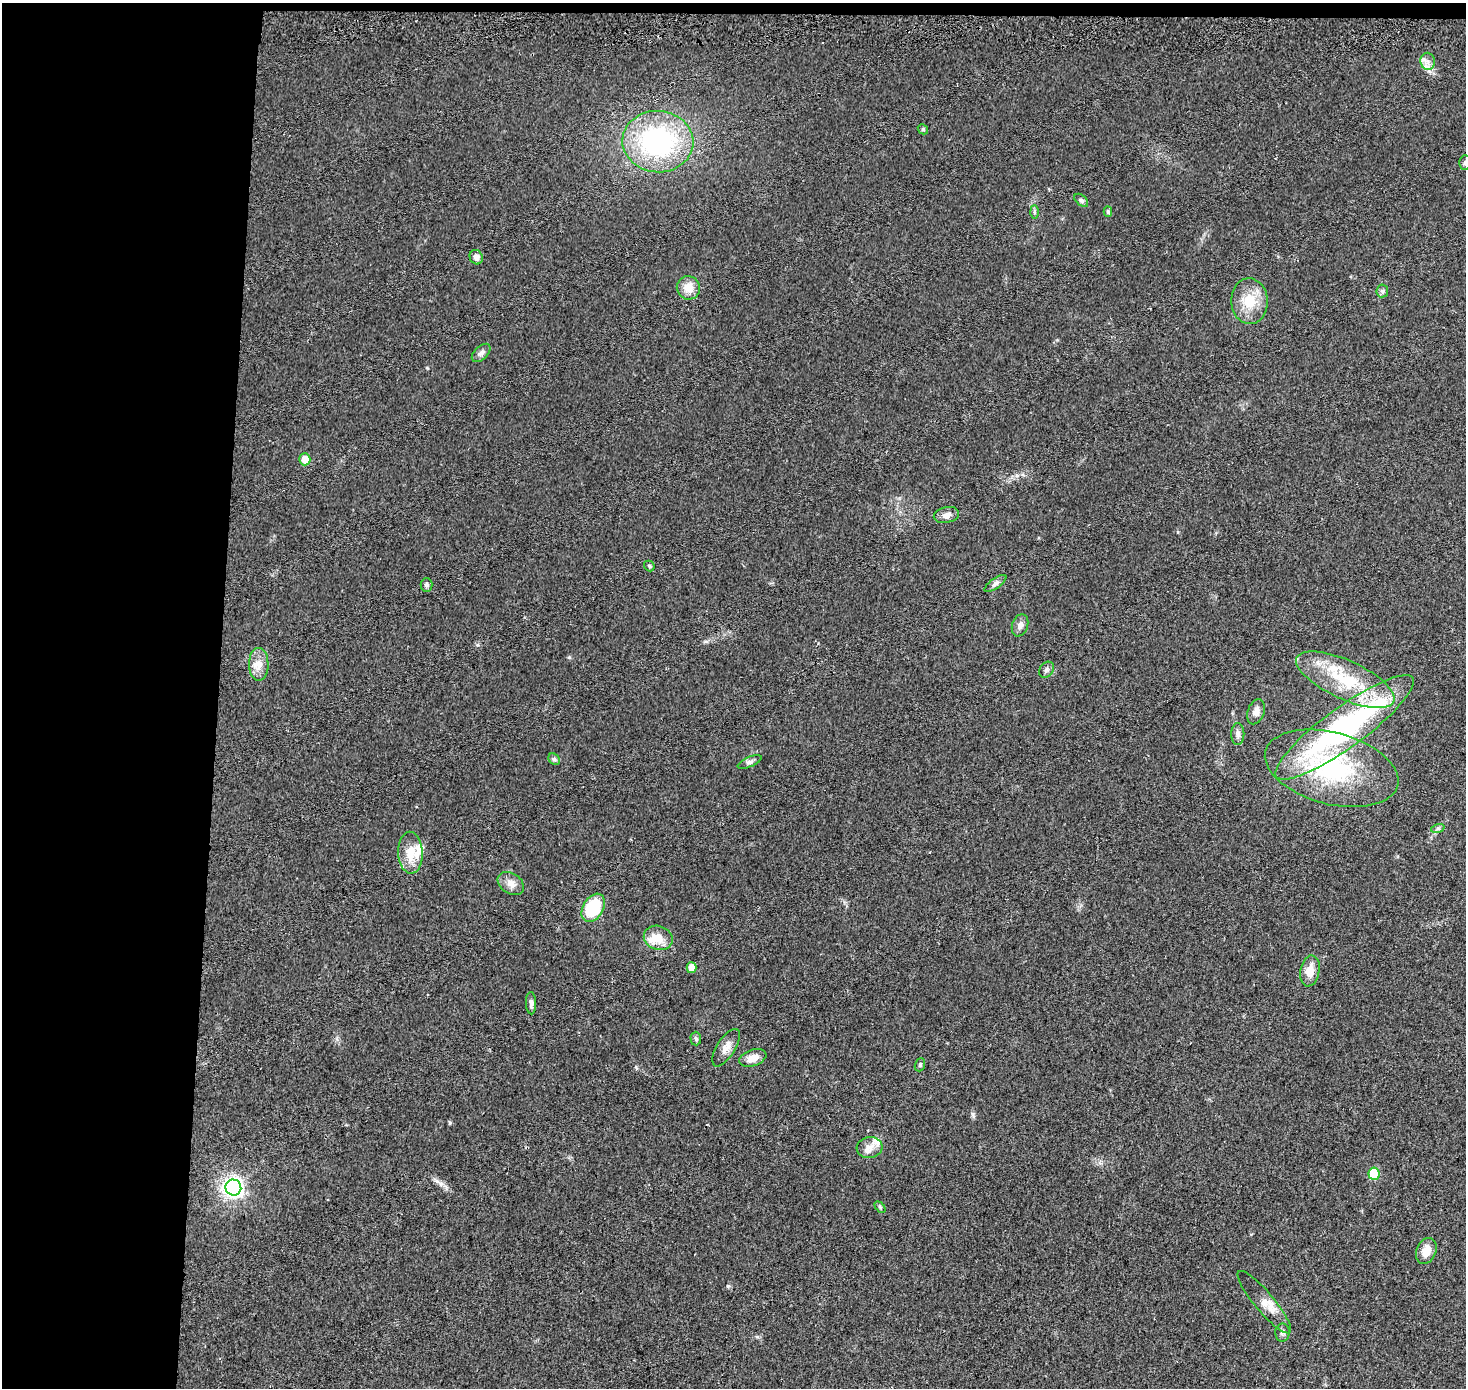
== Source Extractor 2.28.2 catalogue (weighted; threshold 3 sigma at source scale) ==
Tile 1 of 3 x 3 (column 1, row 1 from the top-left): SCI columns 9-1472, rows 3061-4446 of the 4401 x 4707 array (HDU 1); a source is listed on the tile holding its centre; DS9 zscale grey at full resolution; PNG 1468 x 1390 px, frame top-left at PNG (2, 3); each listed source drawn as its Kron ellipse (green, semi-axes under 4 px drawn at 4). Shown black and unused: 16% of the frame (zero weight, under 2 of 3 exposures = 2% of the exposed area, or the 3 px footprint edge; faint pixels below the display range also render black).
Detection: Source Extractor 2.28.2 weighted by HDU 2 'WHT'; one run over the whole footprint, this tile lists its part. Background 0.0468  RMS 0.0074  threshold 0.0335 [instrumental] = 3 sigma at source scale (4.5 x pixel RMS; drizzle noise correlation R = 1.50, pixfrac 1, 0.0396/0.0396 arcsec/px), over >= 5 px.
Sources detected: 51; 5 inside a brighter listed object's ellipse — not listed separately; the other 46 listed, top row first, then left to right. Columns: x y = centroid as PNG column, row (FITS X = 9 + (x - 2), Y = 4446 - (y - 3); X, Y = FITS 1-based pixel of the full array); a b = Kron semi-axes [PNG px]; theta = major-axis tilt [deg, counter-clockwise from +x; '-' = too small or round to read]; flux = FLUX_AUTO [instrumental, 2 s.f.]
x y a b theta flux
1428 61 8 7 - 3.6
923 129 5 4 - 0.98
658 142 35 30 -4 110
1465 163 7 5 88 1.7
1081 200 8 5 -42 1.4
1034 212 6 4 -89 1.2
1108 212 5 4 - 1.4
476 257 7 6 - 3.4
688 288 12 11 - 9.1
1382 291 6 6 - 1.5
1250 301 23 18 -87 19
481 353 11 6 44 2.7
305 459 6 5 - 8.5
946 515 13 7 12 4.4
649 566 6 4 -48 1
995 583 13 5 35 2.6
426 585 7 6 - 1.7
1020 625 11 7 70 4
259 664 16 10 -90 7.3
1046 670 9 6 52 2.2
1345 680 53 19 -24 46
1256 712 13 8 71 4.6
1345 727 84 20 36 180
1238 734 11 6 89 3.2
554 759 6 5 - 1.5
750 762 13 5 24 2.2
1332 768 68 36 -15 90
1438 828 7 4 18 1.4
410 853 21 12 -87 13
511 883 14 10 -34 5.5
593 908 15 10 59 40
658 938 15 12 -21 12
691 968 5 5 - 6.5
1310 971 16 9 79 10
531 1003 11 5 -88 2.7
696 1039 7 5 -88 1.6
726 1048 21 9 58 6.3
753 1058 14 8 19 7.3
920 1065 7 5 70 1.1
870 1147 13 10 6 5.9
1374 1174 6 5 - 27
233 1187 8 7 - 380
880 1207 6 4 -46 1.1
1426 1251 13 9 66 8.6
1264 1302 40 9 -50 10
1282 1333 9 7 87 2.1
Isophote crosses this tile's border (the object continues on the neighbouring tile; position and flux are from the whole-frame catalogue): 1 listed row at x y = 1465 163
Unlisted compact peaks at least as high as the median listed source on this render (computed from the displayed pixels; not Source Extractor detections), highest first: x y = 569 657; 973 1114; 450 1122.